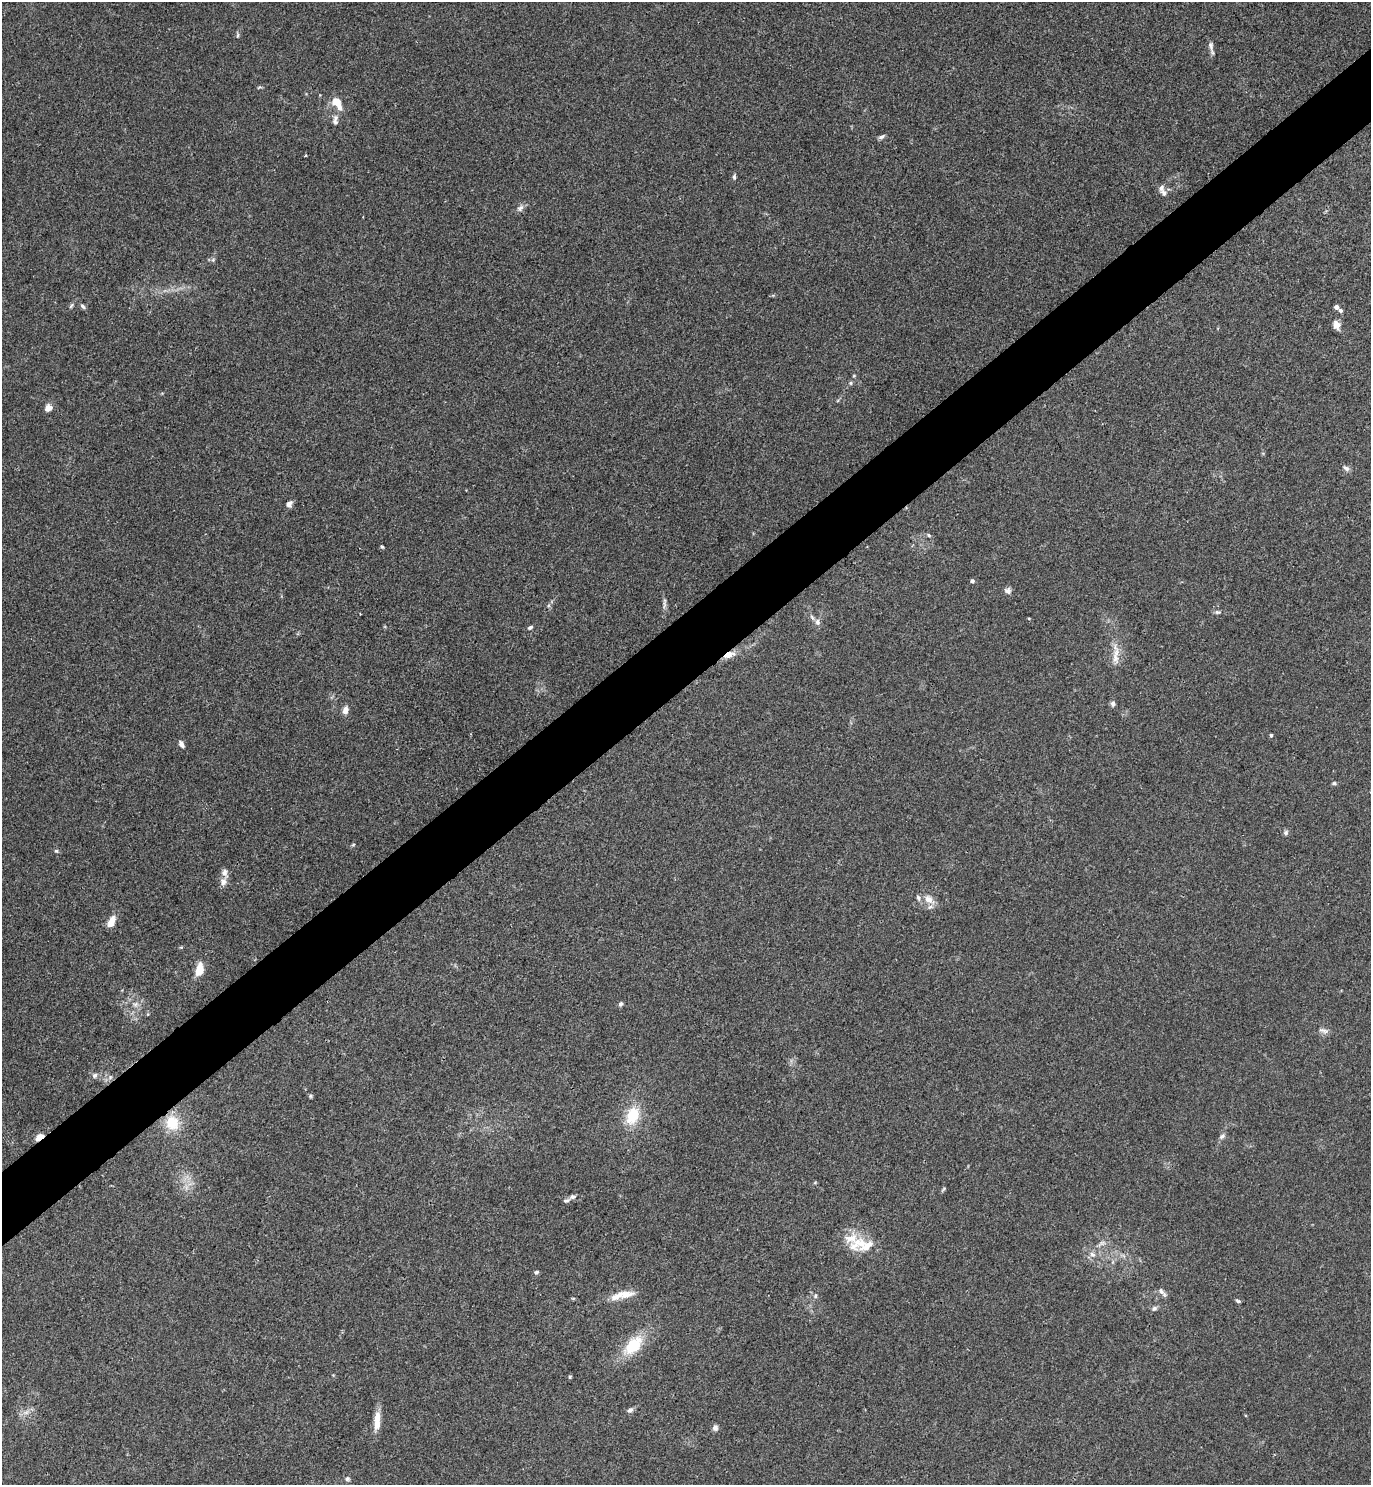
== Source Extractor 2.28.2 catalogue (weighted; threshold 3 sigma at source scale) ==
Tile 10 of 4 x 4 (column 2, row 3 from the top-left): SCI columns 1541-2909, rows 1492-2974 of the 5947 x 5950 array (HDU 1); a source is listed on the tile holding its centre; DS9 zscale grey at full resolution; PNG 1373 x 1487 px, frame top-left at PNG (2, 2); no overlay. Shown black and unused: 5% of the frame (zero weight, under 3 of 4 exposures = <1% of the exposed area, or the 3 px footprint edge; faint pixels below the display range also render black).
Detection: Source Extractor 2.28.2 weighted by HDU 2 'WHT'; one run over the whole footprint, this tile lists its part. Background 0.0531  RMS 0.0053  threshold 0.0238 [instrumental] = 3 sigma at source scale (4.5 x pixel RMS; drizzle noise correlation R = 1.50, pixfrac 1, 0.05/0.05 arcsec/px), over >= 5 px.
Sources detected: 76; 9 inside a brighter listed object's ellipse — not listed separately; the other 67 listed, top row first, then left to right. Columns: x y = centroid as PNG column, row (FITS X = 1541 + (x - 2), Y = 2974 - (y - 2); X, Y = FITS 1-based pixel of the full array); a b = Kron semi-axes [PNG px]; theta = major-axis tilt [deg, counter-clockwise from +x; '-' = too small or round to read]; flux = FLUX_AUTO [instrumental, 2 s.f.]
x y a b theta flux
238 35 7 3 71 0.73
1211 46 15 6 -80 2.2
259 87 6 3 19 0.65
337 102 11 9 -46 6.1
335 120 15 6 85 2.3
882 137 10 5 27 1.3
734 177 7 4 83 0.93
1161 188 10 7 -84 1.9
520 208 11 7 42 2
71 306 8 4 55 0.87
83 306 8 4 -51 1.2
1336 307 4 4 - 2.2
1340 310 4 4 - 1.4
1336 325 9 8 - 3.7
850 383 5 5 - 0.76
48 408 8 7 - 3.5
1346 468 10 6 -36 1.6
289 504 8 6 54 2.1
929 535 7 4 -28 0.85
382 547 5 3 - 0.67
972 581 4 4 - 1.7
1008 591 9 7 -22 1.9
664 604 15 4 87 1.8
1217 612 7 5 -11 1
817 622 9 7 -87 2.1
530 627 6 4 31 1.1
729 655 15 7 19 4.9
1116 658 16 8 -79 5
1113 703 7 5 -87 1.5
345 710 9 6 76 3
1271 735 4 4 - 0.7
181 744 9 5 -58 2
1334 783 6 5 - 0.83
1286 833 6 6 - 1.2
353 845 5 3 - 0.55
56 851 6 4 -20 0.79
223 882 11 7 82 2.7
929 899 16 10 -41 5.1
111 922 13 7 68 5.4
199 969 11 6 78 9.5
135 1004 9 5 19 1.6
620 1004 6 5 - 1
1323 1031 15 5 -20 2
95 1075 7 5 47 1.4
110 1077 5 5 - 1
310 1096 6 4 90 0.72
632 1115 20 13 70 16
172 1123 17 15 -77 13
1222 1136 9 6 45 1.5
39 1137 8 4 37 6.1
944 1189 6 4 32 0.68
572 1197 7 6 - 1.3
566 1201 9 4 19 0.96
851 1238 22 16 13 9.9
1092 1254 8 6 -32 2.1
536 1272 6 5 - 0.87
1161 1291 10 7 -60 1.9
626 1295 23 9 16 6.3
815 1296 5 5 - 0.84
1238 1301 7 4 -13 0.84
1154 1308 7 6 - 1.3
633 1345 22 13 46 19
570 1377 4 3 - 0.72
630 1410 8 6 41 1.4
377 1423 15 8 87 5.8
715 1428 7 6 - 1.8
347 1479 7 6 - 1.1
Overlapping masked pixels (flux is a lower limit): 2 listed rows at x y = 729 655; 39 1137